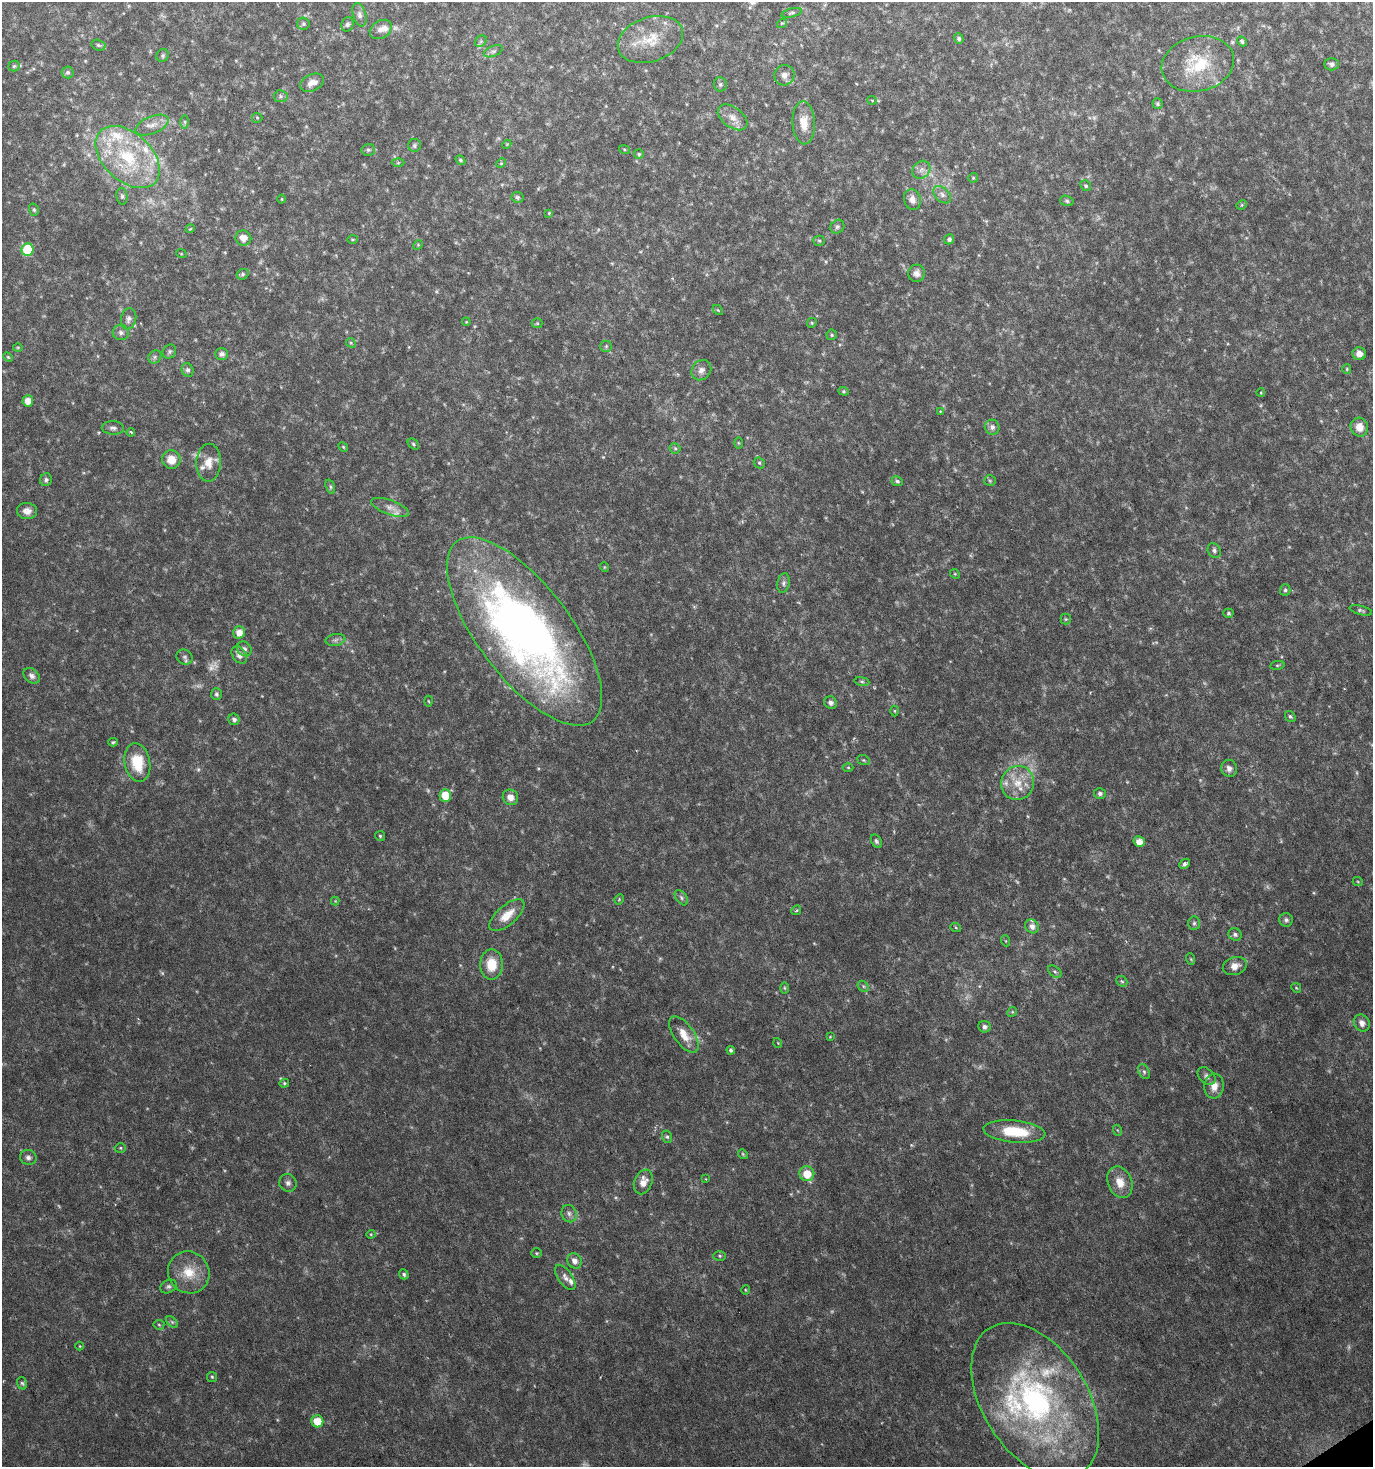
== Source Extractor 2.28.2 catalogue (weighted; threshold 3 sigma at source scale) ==
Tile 6 of 4 x 4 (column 2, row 2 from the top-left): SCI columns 1547-2917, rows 2932-4396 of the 5772 x 5867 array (HDU 1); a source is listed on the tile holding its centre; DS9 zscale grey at full resolution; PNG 1375 x 1469 px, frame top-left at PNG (2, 2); each listed source drawn as its Kron ellipse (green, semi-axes under 4 px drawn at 4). Shown black and unused: <1% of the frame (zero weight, under 3 of 6 exposures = <1% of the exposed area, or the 3 px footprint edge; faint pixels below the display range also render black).
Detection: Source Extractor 2.28.2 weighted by HDU 2 'WHT'; one run over the whole footprint, this tile lists its part. Background 0.0202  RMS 0.002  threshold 0.00831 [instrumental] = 3 sigma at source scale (4.09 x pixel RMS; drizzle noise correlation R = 1.36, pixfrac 0.8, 0.0396/0.0396 arcsec/px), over >= 5 px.
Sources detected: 222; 17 too faint to see at this stretch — neither listed nor drawn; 11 inside a brighter listed object's ellipse — not listed separately; the other 194 listed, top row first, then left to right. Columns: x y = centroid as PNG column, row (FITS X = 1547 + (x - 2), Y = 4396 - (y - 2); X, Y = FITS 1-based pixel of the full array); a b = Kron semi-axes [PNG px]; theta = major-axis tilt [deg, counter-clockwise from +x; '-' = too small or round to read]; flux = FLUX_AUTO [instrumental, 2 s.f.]
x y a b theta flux
792 13 10 4 14 0.37
360 15 12 6 -74 0.76
782 23 5 4 - 0.23
303 24 6 6 - 0.37
347 24 7 6 - 0.42
381 29 12 8 33 1.1
959 39 5 4 - 0.45
650 40 33 22 18 6.4
481 41 6 5 - 0.37
1242 41 5 4 - 0.38
98 45 7 5 -17 0.35
493 51 10 5 23 0.52
163 55 7 6 - 0.38
1198 64 37 27 14 9.2
1331 64 7 6 - 0.68
14 66 5 5 - 0.3
68 72 6 6 - 0.39
784 75 10 10 - 1.1
312 83 13 8 25 1.5
720 84 7 6 - 0.41
281 96 7 6 - 0.48
872 100 5 3 - 0.17
1158 104 5 5 - 0.3
733 117 17 10 -37 1.8
257 118 5 5 - 0.24
185 122 6 4 -90 0.36
804 123 21 11 -87 3
152 125 18 8 22 1.8
507 144 4 3 - 0.15
414 145 6 6 - 0.4
624 149 5 3 - 0.19
368 150 7 6 - 0.38
639 154 5 5 - 0.28
128 157 38 24 -43 15
460 160 5 4 - 0.31
398 163 6 4 1 0.24
501 163 5 4 - 0.2
921 170 10 8 45 0.99
973 178 5 5 - 0.21
1086 186 6 5 - 0.32
942 195 10 6 -44 0.77
122 196 8 5 -83 0.43
517 197 6 5 - 0.41
282 199 4 3 - 0.14
912 199 10 8 -74 1.3
1067 201 7 5 -17 0.36
1242 205 5 4 - 0.31
34 210 6 5 - 0.35
549 213 4 4 - 0.18
837 227 7 6 - 0.44
190 229 4 3 - 0.17
243 238 8 7 - 1.6
352 239 5 3 - 0.18
949 239 5 5 - 0.53
819 241 5 5 - 0.27
418 245 5 4 - 0.2
27 250 6 6 - 8.6
181 253 5 3 - 0.16
917 273 8 8 - 0.98
243 274 6 5 - 0.36
718 310 6 4 -44 0.22
129 319 10 7 78 0.87
466 322 4 3 - 0.14
537 323 5 5 - 0.22
812 323 5 4 - 0.23
121 333 8 7 - 0.77
832 335 5 5 - 0.28
351 343 5 4 - 0.24
606 346 6 5 - 0.31
18 347 5 3 - 0.19
169 352 7 6 - 0.43
221 354 6 5 - 0.77
1359 354 7 6 - 1.1
8 357 5 4 - 0.23
155 357 7 6 - 0.44
1347 369 5 4 - 0.22
188 370 7 5 -66 0.55
701 370 11 9 48 1.1
844 391 5 4 - 0.25
1261 393 4 4 - 0.24
28 401 5 5 - 1.5
940 412 4 3 - 0.15
992 427 7 7 - 0.81
1359 427 9 8 - 2
113 428 11 7 -3 0.73
131 432 4 3 - 0.2
738 443 5 3 - 0.19
413 444 6 4 -42 0.31
343 447 5 4 - 0.22
675 448 5 5 - 0.28
171 460 9 9 - 2.6
209 463 19 12 87 2.5
759 463 6 5 - 0.28
46 480 6 6 - 0.52
897 481 6 5 - 0.36
990 481 6 5 - 0.29
330 487 7 4 -72 0.35
390 507 20 7 -20 1.3
27 511 10 8 -4 1.2
1214 550 8 6 -58 0.6
604 567 5 3 - 0.15
955 574 5 4 - 0.2
783 583 10 6 79 0.59
1285 590 6 5 - 0.38
1361 610 11 4 -14 0.4
1228 613 5 4 - 0.28
1066 619 5 5 - 0.28
524 631 113 46 -53 140
239 632 6 6 - 1.9
335 640 10 6 10 0.59
244 649 8 6 -45 0.72
239 655 9 6 -57 1.3
185 657 8 7 - 0.56
1277 665 7 4 8 0.23
32 676 9 6 -41 0.72
862 681 8 4 -9 0.35
216 694 6 5 - 0.41
428 701 5 3 - 0.19
831 703 6 6 - 0.75
895 711 5 3 - 0.17
1290 716 6 5 - 0.33
234 719 6 5 - 0.58
113 742 4 3 - 0.25
864 760 6 4 -21 0.27
137 762 19 13 -79 5.8
848 767 5 3 - 0.19
1229 768 9 7 -71 0.93
1018 783 17 16 - 4.1
1100 793 6 5 - 0.52
445 796 6 5 - 3.8
510 797 8 7 - 1.3
380 836 5 5 - 0.28
876 841 7 5 -58 0.39
1139 842 6 5 - 1.4
1185 864 6 4 44 0.49
1358 882 5 3 - 0.17
681 898 8 5 -54 0.48
619 899 5 4 - 0.24
335 901 4 4 - 0.16
796 910 5 4 - 0.26
507 915 21 9 41 3.2
1286 920 7 7 - 0.56
1194 923 7 5 88 0.42
1032 926 7 6 - 1
956 928 5 3 - 0.2
1235 934 7 6 - 0.55
1006 941 5 3 - 0.19
1191 959 6 3 -71 0.22
491 964 15 11 89 4.4
1235 966 12 9 17 1.7
1055 972 8 5 -41 0.4
1122 981 6 4 -41 0.27
863 986 6 4 -47 0.34
784 988 6 4 -88 0.24
1296 988 5 4 - 0.21
1012 1012 5 4 - 0.23
1362 1023 9 7 -57 1.2
984 1027 6 5 - 0.65
684 1035 21 10 -54 2.8
830 1037 4 3 - 0.16
778 1043 5 3 - 0.15
731 1050 4 4 - 0.42
1144 1072 8 5 -63 0.42
1207 1076 10 7 -45 0.69
284 1083 5 4 - 0.25
1214 1086 12 9 86 1.9
1117 1130 5 3 - 0.18
1014 1131 31 11 -6 7.3
667 1137 6 5 - 0.36
120 1148 6 5 - 0.28
743 1154 5 4 - 0.23
28 1157 8 7 - 0.7
807 1174 7 7 - 3.3
706 1179 4 2 - 0.14
643 1182 13 8 68 2
1120 1182 16 12 -67 2.7
288 1183 9 8 - 0.76
569 1214 9 7 -75 0.79
371 1234 4 4 - 0.18
536 1253 5 4 - 0.25
720 1256 6 5 - 0.3
574 1261 8 7 - 1.1
189 1272 21 20 - 4.9
404 1274 5 4 - 0.38
565 1277 14 7 -55 1
168 1286 8 6 29 0.52
745 1290 5 3 - 0.17
172 1322 7 4 -45 0.36
159 1325 5 5 - 0.26
80 1346 4 3 - 0.14
212 1377 5 5 - 0.28
22 1383 6 5 - 0.33
1035 1401 86 52 -58 59
317 1421 6 6 - 3.7